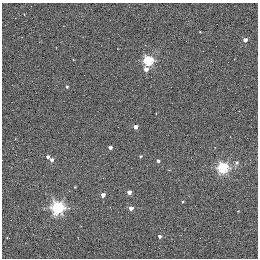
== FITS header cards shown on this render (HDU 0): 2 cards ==
NAXIS1  =                  256 / STANDARD FITS FORMAT
NAXIS2  =                  256 / STANDARD FITS FORMAT

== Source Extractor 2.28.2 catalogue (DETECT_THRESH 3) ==
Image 256 x 256 px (HDU 0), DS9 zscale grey, 1 PNG px = 1 image px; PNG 260 x 260 px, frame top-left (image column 1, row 256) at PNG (2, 3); no overlay
Background 0.364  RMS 4.9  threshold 14.6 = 3 sigma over >= 5 px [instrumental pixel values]
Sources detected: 21; all 21 listed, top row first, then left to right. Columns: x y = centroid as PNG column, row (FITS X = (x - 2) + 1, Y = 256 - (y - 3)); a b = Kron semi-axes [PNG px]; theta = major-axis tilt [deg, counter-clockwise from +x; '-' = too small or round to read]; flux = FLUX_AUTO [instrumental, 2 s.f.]
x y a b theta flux
24 14 2 2 - 180
200 32 4 2 - 190
245 40 3 3 - 2100
148 61 5 5 - 30000
146 69 5 4 - 1600
67 87 4 3 - 480
135 127 4 3 - 2900
110 147 3 3 - 1200
140 156 4 3 - 380
48 157 4 3 - 970
51 160 4 4 - 1300
158 161 3 3 - 860
236 162 6 6 - 840
223 168 5 5 - 38000
75 187 3 2 - 280
129 192 4 3 - 2600
103 195 4 3 - 2600
58 208 5 5 - 61000
131 208 4 3 - 2500
238 211 3 2 - 210
159 236 3 3 - 1100

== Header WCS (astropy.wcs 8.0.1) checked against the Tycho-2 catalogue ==
Header WCS as astropy/WCSLIB reads it (applying the file's SIP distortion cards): RA---TAN-SIP/DEC--TAN-SIP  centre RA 20:00:38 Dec +22:42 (300.16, +22.70 deg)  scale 1.22 arcsec/px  FOV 5.2' x 5.2'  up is +79 deg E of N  parity normal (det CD < 0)
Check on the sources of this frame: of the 21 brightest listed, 3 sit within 1.5 arcsec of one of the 5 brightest Tycho-2 stars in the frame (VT <= 11.35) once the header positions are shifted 0.47 arcsec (0.42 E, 0.21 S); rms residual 0.43 arcsec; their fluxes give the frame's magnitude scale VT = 19.66 - 2.5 log10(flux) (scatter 0.13 mag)
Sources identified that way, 3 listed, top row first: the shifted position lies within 1.5 arcsec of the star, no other Tycho-2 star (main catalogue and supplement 1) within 3.0 arcsec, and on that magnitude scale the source's flux lands within +1.5 / -3 mag of the star's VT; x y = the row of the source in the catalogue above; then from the Tycho-2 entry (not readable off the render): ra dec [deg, ICRS J2000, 3 dp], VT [Tycho-2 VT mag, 2 dp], TYC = Tycho-2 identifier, HIP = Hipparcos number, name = IAU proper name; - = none
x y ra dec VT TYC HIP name
135 127 300.159 +22.702 11.00 2141-1346-1 - -
75 187 300.142 +22.678 11.35 2141-1182-1 - -
103 195 300.137 +22.687 11.25 2141-1124-1 - -